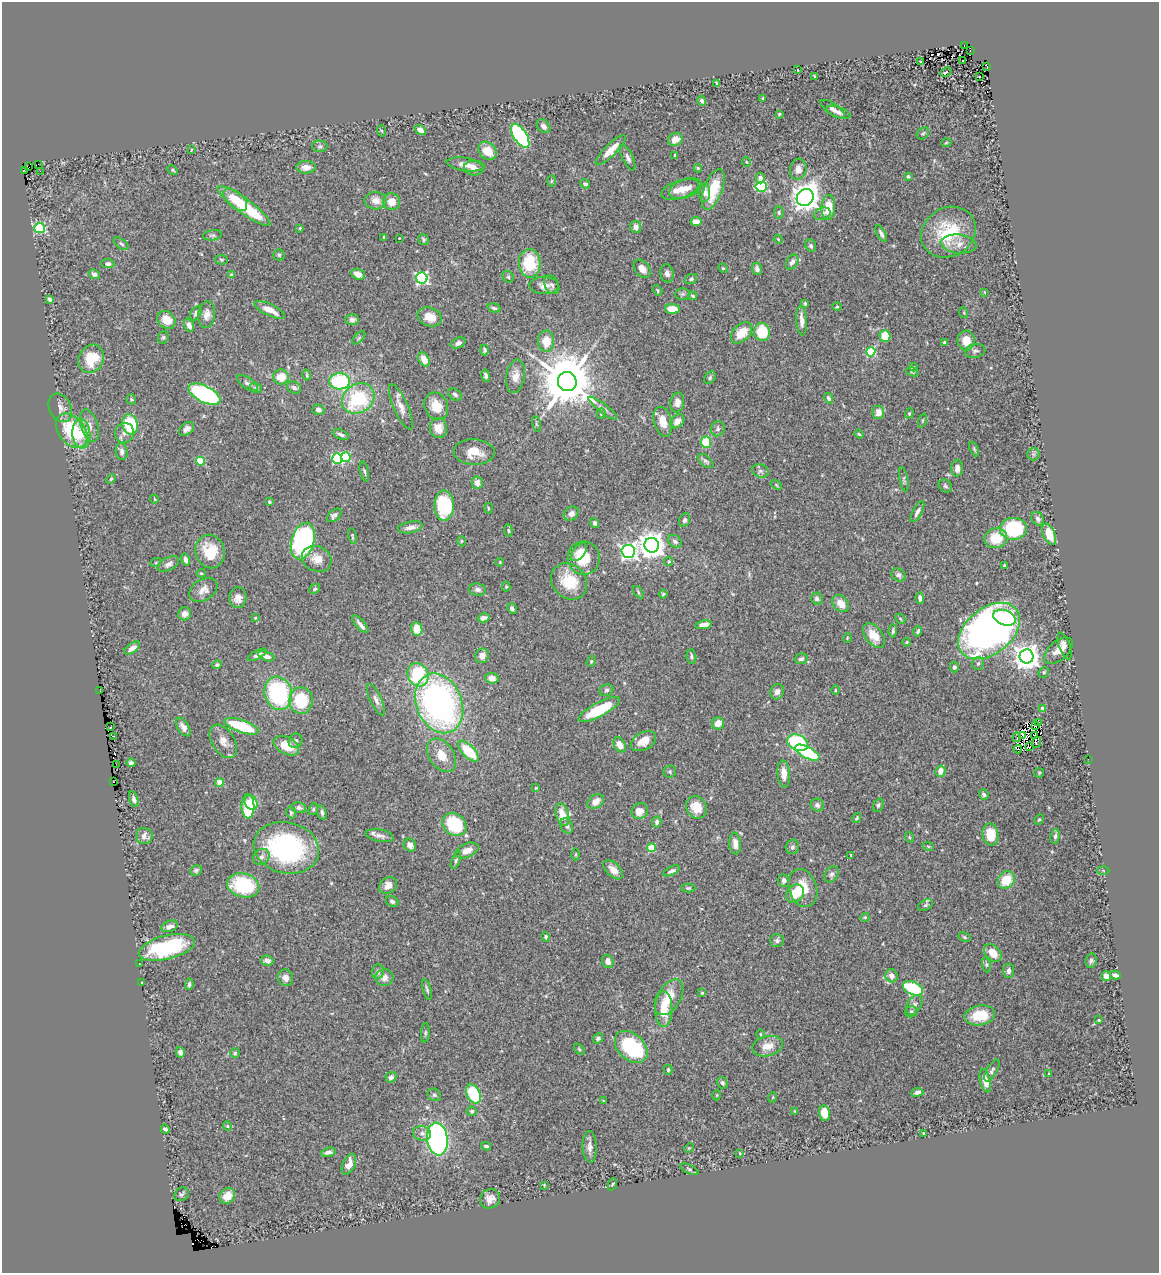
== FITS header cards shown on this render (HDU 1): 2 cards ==
NAXIS1  =                 1157
NAXIS2  =                 1271

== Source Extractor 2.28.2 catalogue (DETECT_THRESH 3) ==
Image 1157 x 1271 px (HDU 1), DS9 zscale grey, 1 PNG px = 1 image px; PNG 1161 x 1275 px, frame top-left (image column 1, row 1271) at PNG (2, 2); each listed source drawn as its Kron ellipse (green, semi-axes under 4 px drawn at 4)
Background 1.3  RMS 0.039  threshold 0.116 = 3 sigma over >= 5 px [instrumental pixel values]
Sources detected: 414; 2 with non-positive FLUX_AUTO (blend fragments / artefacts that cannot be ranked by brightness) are neither listed nor drawn; the other 412 listed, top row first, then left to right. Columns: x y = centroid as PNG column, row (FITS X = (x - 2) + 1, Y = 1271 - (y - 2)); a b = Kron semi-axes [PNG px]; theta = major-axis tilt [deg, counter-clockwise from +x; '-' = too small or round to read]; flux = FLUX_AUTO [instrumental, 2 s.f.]
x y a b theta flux
964 46 3 3 - 39
970 51 3 2 - 15
963 60 2 2 - 4.9
921 62 3 3 - 2.5
987 66 4 2 - 1.6
798 70 3 2 - 1.5
946 72 6 3 28 63
815 76 3 2 - 2.8
979 76 3 2 - 4
717 84 4 3 - 3.6
763 98 3 3 - 2.6
702 101 5 4 - 5.4
833 109 14 5 -34 12
838 112 12 5 -19 9.6
779 114 3 2 - 2.2
544 126 8 6 -46 10
420 130 6 4 -35 17
382 131 6 3 -70 2.4
923 133 7 5 40 4.1
520 136 13 6 -56 350
675 139 7 6 - 28
946 143 5 3 - 2.2
320 146 7 5 -2 5.9
191 150 3 2 - 1.5
611 150 20 6 45 37
488 151 10 8 -46 50
675 155 4 2 - 2.9
628 158 14 5 -64 11
746 162 4 3 - 2.2
39 164 2 2 - 1.1
465 164 19 6 -8 24
29 167 3 2 - 310
306 167 10 6 0 19
474 168 9 7 -6 16
698 168 4 4 - 3.1
798 169 10 8 76 16
24 170 4 2 - 1.9
173 170 5 4 - 3.5
40 171 2 2 - 30
908 176 3 3 - 3.6
760 178 5 4 - 10
551 181 6 4 88 2.8
585 184 5 4 - 6.5
761 187 6 5 - 190
685 188 17 9 22 29
680 189 19 9 18 34
713 189 21 9 69 81
705 193 9 5 88 14
805 198 9 8 - 2900
235 200 14 7 -42 52
376 201 11 8 -2 21
392 202 9 8 - 27
244 206 32 7 -36 170
828 207 12 7 87 49
779 212 6 4 -86 4.2
822 214 8 6 24 8.4
696 222 5 4 - 20
635 227 6 5 - 11
40 228 5 5 - 200
300 228 3 3 - 2.6
948 232 28 24 31 140
881 233 9 4 -62 8.2
212 235 9 5 10 5.7
384 237 3 3 - 3
399 238 2 2 - 1.5
423 239 6 5 - 4.5
778 239 5 3 - 2.2
121 244 8 5 -37 5.2
959 244 18 9 -7 27
811 246 6 5 - 5.4
279 255 5 5 - 3.8
221 260 6 5 - 4.2
792 262 8 5 60 11
530 263 14 11 -88 110
108 264 6 4 -6 8.3
723 268 5 4 - 3.4
642 269 10 7 -51 18
757 269 6 5 - 10
667 273 9 6 -78 9.7
94 274 6 4 -25 11
358 274 7 5 -21 22
231 275 4 3 - 6.6
508 277 6 5 - 4.3
422 278 6 5 - 490
691 279 6 4 24 4.3
552 285 10 7 -61 9
544 286 15 8 -2 18
657 290 5 4 - 3.7
984 292 4 2 - 1.7
682 294 7 6 - 5.2
693 296 4 3 - 3.7
50 299 4 3 - 6.7
805 304 3 3 - 4.6
837 307 5 3 - 2.5
494 308 7 4 -15 5.1
672 309 7 5 -5 40
270 310 16 6 -25 31
196 313 8 5 57 7.4
964 313 5 3 - 2.7
207 314 13 8 83 20
430 317 12 9 -21 32
166 320 10 8 -45 42
352 320 7 5 -1 9.2
802 320 15 5 -86 20
189 325 7 5 -68 12
762 332 9 8 - 88
742 333 12 8 45 48
885 336 6 5 - 41
163 337 6 5 - 4.5
359 338 8 3 45 3.2
546 341 10 8 89 41
966 341 10 8 -84 38
944 342 3 2 - 2.4
458 343 8 5 24 9
484 350 5 4 - 5.1
975 351 10 7 10 8.2
871 352 5 4 - 180
91 359 15 12 63 72
424 359 7 5 -64 28
913 367 4 3 - 3.4
912 372 6 4 -20 3.1
307 375 5 3 - 3.7
486 376 6 4 -78 7.5
515 376 17 9 80 24
281 377 8 7 - 41
710 378 7 5 52 4.7
340 381 10 8 1 210
567 381 9 9 - 20000
247 383 12 5 -33 8.9
256 388 6 5 - 4.4
294 388 7 5 -28 8.4
204 394 17 8 -26 390
455 394 7 5 -36 6.7
358 398 17 14 37 190
829 398 5 4 - 7.3
131 399 5 5 - 3.9
677 402 10 7 80 18
436 406 14 11 -64 44
401 407 24 7 -66 23
60 408 15 11 -63 19
603 408 17 4 -38 13
318 410 6 5 - 8.9
878 412 7 6 - 22
909 413 5 4 - 3.5
601 414 5 4 - 2.9
677 421 8 6 44 18
922 421 7 3 71 3
663 422 15 9 -75 35
130 424 10 7 -79 130
536 424 8 3 -76 3.7
89 425 17 8 -72 22
438 428 10 8 -74 27
187 429 8 5 39 11
718 429 7 7 - 6.8
72 431 19 13 -51 140
124 433 10 9 - 18
81 434 15 9 -86 32
859 434 4 3 - 2.8
341 435 8 4 -23 8.6
706 442 5 5 - 78
974 449 8 4 -66 3.9
122 452 8 6 -81 9.7
474 452 20 13 -2 46
1033 454 6 6 - 4.9
346 457 5 4 - 130
337 458 5 5 - 220
201 461 4 4 - 100
706 461 9 5 -41 7.2
957 468 8 6 86 16
364 471 10 3 -76 5.1
760 471 9 6 -16 7.3
111 479 5 4 - 2.9
904 479 12 4 -79 6.3
477 483 6 5 - 17
776 485 6 3 -38 2.3
945 486 7 6 - 5.4
155 499 4 3 - 2.2
269 502 4 3 - 3.6
444 506 15 9 -89 160
488 508 5 3 - 2.8
917 512 11 4 61 11
571 514 8 6 38 12
334 515 8 5 42 9.1
1038 519 7 5 -51 7.7
684 520 7 5 64 6.8
595 523 5 4 - 6.3
410 527 12 5 11 15
1013 529 13 11 4 200
508 530 6 4 -83 3.8
1049 534 11 6 -69 48
352 536 8 3 -79 3.6
996 538 11 10 - 65
303 541 19 11 74 460
461 541 5 3 - 2.6
675 541 7 5 -40 7.9
652 545 7 7 - 3300
210 551 17 14 -69 73
628 551 7 6 - 960
579 552 10 6 51 25
584 558 16 16 - 87
317 559 15 12 -23 31
186 560 6 4 -75 7.9
669 561 5 4 - 4.7
156 562 5 3 - 2.6
500 562 4 3 - 2
168 564 12 6 28 11
1004 566 3 3 - 3.4
201 573 4 4 - 2.9
899 575 7 6 - 7.5
569 581 19 16 -47 92
506 587 5 4 - 3.1
315 589 6 4 40 4.6
203 590 15 10 33 21
478 590 8 6 -8 8
638 592 7 3 -55 4
663 594 4 4 - 3.1
238 598 10 8 86 20
920 598 6 3 -86 9
817 599 6 5 - 8.7
841 604 10 7 -47 31
512 608 6 4 -60 6.1
185 614 6 6 - 16
255 618 3 3 - 2.1
484 618 6 4 15 8.2
1004 618 11 7 -19 90
900 619 6 3 -45 2.9
360 624 11 4 -47 11
704 625 8 4 10 19
417 629 7 5 -80 39
893 631 6 3 88 5.5
918 631 5 4 - 5.8
989 631 35 23 38 1300
874 635 14 8 -53 39
847 638 5 3 - 2
907 642 4 4 - 2.2
1065 646 14 5 -72 11
132 648 9 4 35 15
1059 651 17 9 41 29
257 655 10 4 28 8.2
266 656 8 4 -22 14
482 656 7 6 - 20
1027 656 7 7 - 3100
691 657 7 5 -84 6.7
801 659 6 5 - 7.3
591 661 5 4 - 3.4
978 663 6 6 - 5.7
217 665 5 4 - 4.1
954 667 5 4 - 5.6
1044 672 5 5 - 5.6
418 675 12 10 -66 160
492 678 6 5 - 19
606 690 7 5 22 6.3
835 690 4 3 - 2.5
100 691 2 2 - 5.1
777 692 8 6 73 13
278 693 17 13 -74 290
376 700 17 5 -65 13
301 701 13 11 89 120
439 703 31 23 -67 930
599 709 23 7 28 120
1042 709 4 3 - 31
718 723 6 6 - 24
1039 723 3 2 - 1.7
241 726 18 6 -19 130
1035 726 3 2 - 0.5
110 727 3 2 - 12
183 727 10 5 -57 12
1022 735 4 2 - 1.4
113 736 2 2 - 3.6
1035 736 2 2 - 2.1
1017 737 4 2 - 18
223 741 18 11 -58 24
296 741 7 6 - 6.5
643 741 13 8 29 34
1036 742 5 3 - 2.3
798 743 11 8 -24 240
620 745 8 5 -60 22
286 746 14 8 -28 59
1029 746 3 3 - 1.8
1018 749 4 2 - 2.2
468 751 13 6 -46 97
807 753 13 5 -28 170
442 755 18 12 -55 43
1088 759 2 2 - 30
131 763 4 4 - 8.6
116 764 3 2 - 19
940 771 6 5 - 21
670 772 6 6 - 4.6
1039 773 5 4 - 2.7
784 774 13 6 -86 25
113 782 3 2 - 4.1
219 783 4 4 - 59
536 788 4 4 - 2.2
984 794 5 4 - 6.9
134 799 8 4 -74 9.3
596 802 9 6 35 20
251 803 8 6 -58 70
817 805 6 6 - 9.8
878 805 7 5 68 5.4
248 806 12 6 -90 130
696 807 12 10 -61 42
299 808 7 5 -12 7.6
313 809 6 4 70 3.6
640 811 8 7 - 30
322 812 7 4 -74 7.3
291 813 6 4 -77 3.8
562 815 11 6 -74 40
857 818 5 3 - 3.8
1039 819 6 4 60 3.7
657 822 5 4 - 8.3
454 824 13 10 -38 140
567 826 8 6 -64 8.6
990 834 11 8 -80 58
144 836 8 8 - 14
380 836 14 6 -11 13
1055 836 7 4 82 6.3
909 837 5 3 - 2.2
735 843 11 5 -84 18
410 845 7 6 - 14
928 846 6 3 -19 2.7
792 847 7 6 - 6.7
286 848 33 25 -14 430
652 848 4 4 - 88
467 851 12 7 23 23
576 854 6 3 90 2.9
851 855 3 2 - 2.1
261 857 9 7 39 11
456 860 9 4 69 5.2
196 870 6 5 - 5.9
613 870 12 6 -43 19
1103 870 6 4 -2 3.2
672 871 9 4 25 8.7
832 874 9 6 56 7.4
784 880 6 5 - 9.5
1006 880 9 8 - 60
243 885 16 12 -15 180
388 885 10 7 37 22
688 888 7 4 -1 4.2
803 888 19 13 -71 54
795 894 10 8 47 51
392 901 7 5 -32 5.8
925 905 8 5 27 5.2
865 917 4 4 - 2.7
170 926 8 5 20 14
546 937 5 4 - 4.1
965 937 6 4 -28 4
777 941 7 6 - 6.2
167 947 28 12 14 230
993 953 10 7 -46 40
267 960 6 5 - 12
1091 960 7 5 78 5.6
608 961 7 5 -67 16
140 964 3 2 - 2.8
986 965 7 4 -82 4.3
1009 971 7 5 86 10
378 972 7 6 - 8
1115 975 5 4 - 8.5
892 976 7 6 - 17
1106 976 5 5 - 16
286 978 8 7 - 17
384 978 9 8 - 15
142 983 3 2 - 1.6
189 984 6 4 86 6
913 988 10 6 -23 180
427 989 10 4 -74 5.3
702 993 4 3 - 2.5
669 997 20 11 59 52
914 1005 11 6 59 9.4
664 1009 18 8 -89 62
911 1012 6 5 - 6.9
980 1015 15 10 9 73
1099 1020 3 3 - 2.8
425 1033 9 4 85 4
760 1034 4 3 - 2.3
598 1038 5 4 - 7.1
768 1046 15 10 13 31
631 1047 19 13 -44 210
579 1049 6 4 -46 3.3
180 1052 5 4 - 7
235 1053 5 5 - 3.4
668 1070 5 4 - 5.6
992 1070 12 5 59 6.6
1049 1074 3 2 - 2.2
391 1077 6 5 - 10
985 1081 12 5 -76 24
722 1083 6 5 - 5.7
917 1092 6 4 10 8.4
473 1094 10 6 -63 130
434 1095 7 6 - 5.5
717 1095 5 3 - 2.1
773 1097 5 3 - 2.3
604 1101 3 3 - 2.1
472 1111 5 5 - 4.3
795 1111 4 3 - 2.5
824 1113 7 5 -78 42
227 1126 4 4 - 3.1
165 1129 4 3 - 5.4
422 1133 9 7 -10 13
923 1133 4 2 - 1.8
437 1139 16 10 -82 770
486 1146 5 3 - 4.9
590 1147 16 7 -87 14
689 1148 5 4 - 2.4
328 1152 7 4 15 9.2
740 1153 4 4 - 2
349 1164 11 6 66 23
689 1169 10 4 -24 4.2
612 1184 6 4 69 2.7
544 1185 3 3 - 1.9
182 1194 7 6 - 5.8
227 1196 8 7 - 32
490 1199 10 9 - 18
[2 non-positive-flux detections neither listed nor drawn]